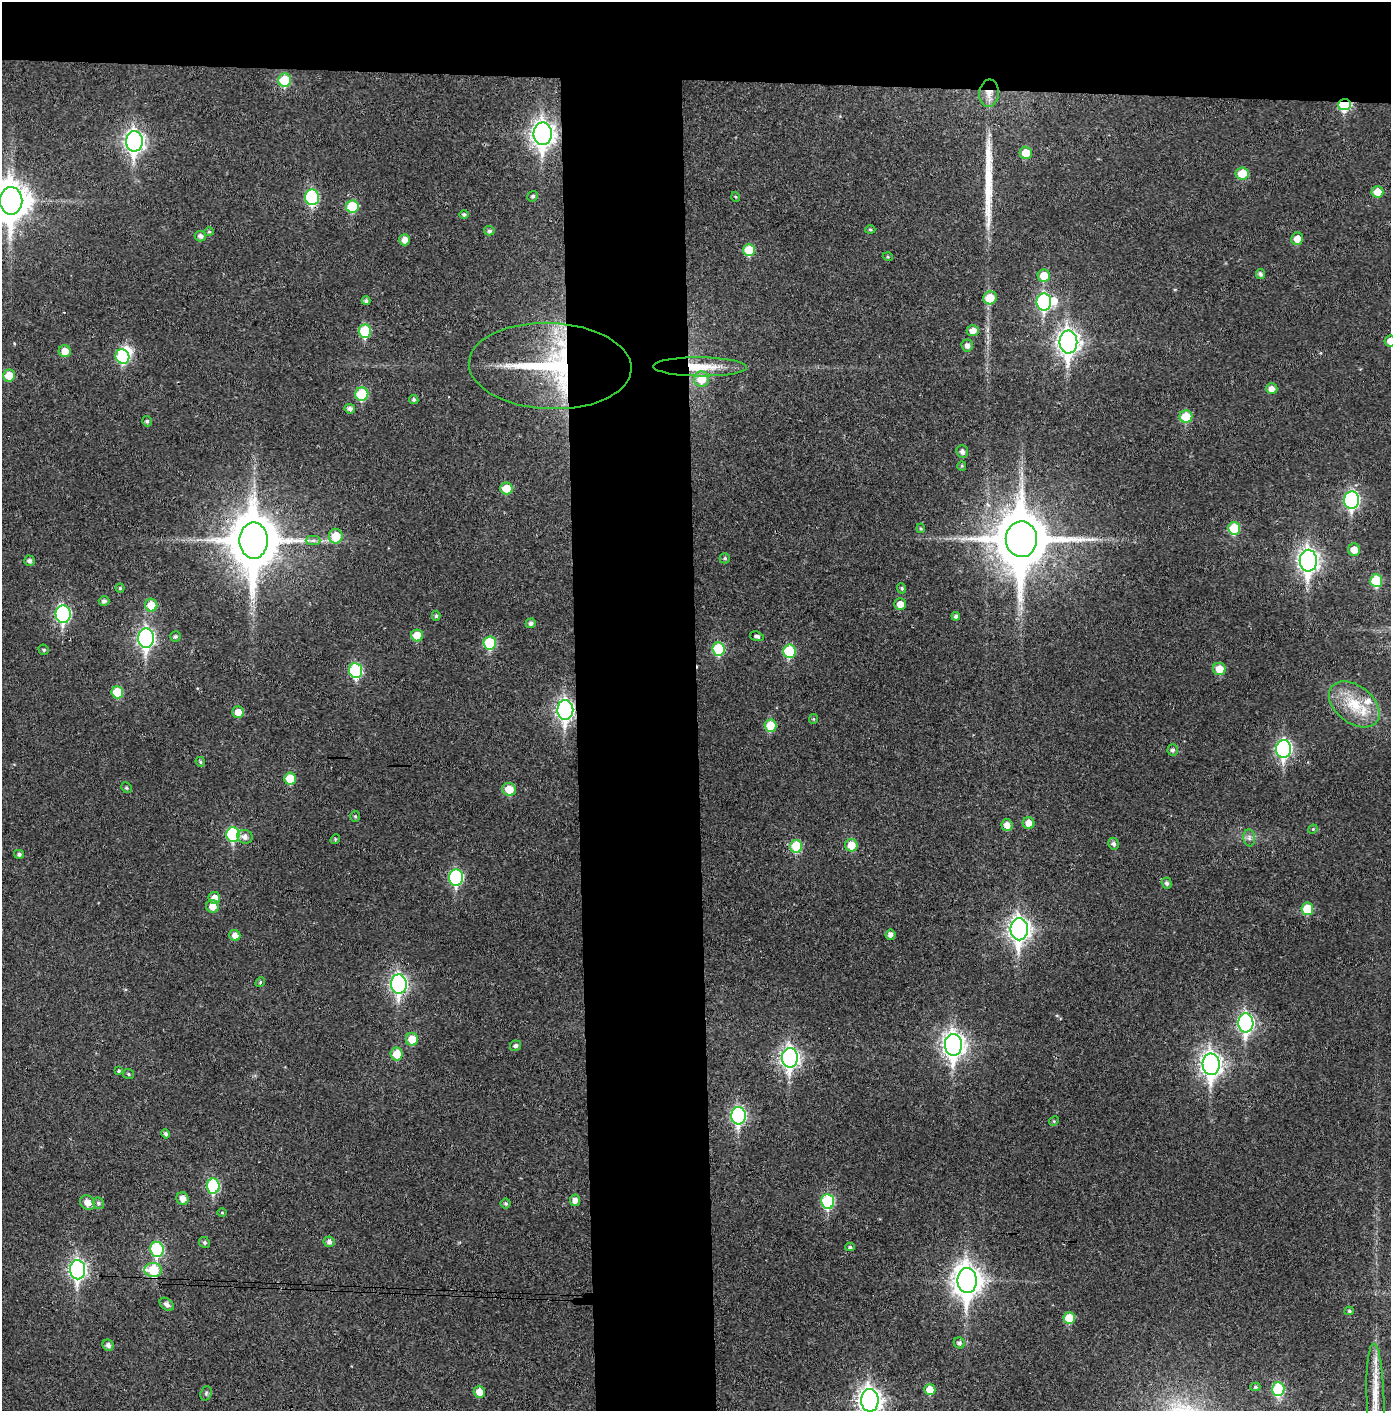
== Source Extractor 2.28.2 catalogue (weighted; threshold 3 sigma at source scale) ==
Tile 2 of 3 x 3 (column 2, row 1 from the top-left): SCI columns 1464-2852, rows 2821-4229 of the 4314 x 4236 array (HDU 1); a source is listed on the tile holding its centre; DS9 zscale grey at full resolution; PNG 1393 x 1413 px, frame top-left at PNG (2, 2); each listed source drawn as its Kron ellipse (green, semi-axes under 4 px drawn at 4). Shown black and unused: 14% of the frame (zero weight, under 3 of 4 exposures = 6% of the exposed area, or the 3 px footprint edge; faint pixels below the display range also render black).
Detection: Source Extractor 2.28.2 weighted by HDU 2 'WHT'; one run over the whole footprint, this tile lists its part. Background 0.0383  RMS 0.0055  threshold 0.0249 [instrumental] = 3 sigma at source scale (4.5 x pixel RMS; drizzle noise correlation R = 1.50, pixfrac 1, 0.05/0.05 arcsec/px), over >= 5 px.
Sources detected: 156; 2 inside a brighter object's white glare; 1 cosmic-ray / hot-pixel residue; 1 long thin detection or spike segment (spike, bleed or trail) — neither listed nor drawn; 1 inside a brighter listed object's ellipse — not listed separately; the other 151 listed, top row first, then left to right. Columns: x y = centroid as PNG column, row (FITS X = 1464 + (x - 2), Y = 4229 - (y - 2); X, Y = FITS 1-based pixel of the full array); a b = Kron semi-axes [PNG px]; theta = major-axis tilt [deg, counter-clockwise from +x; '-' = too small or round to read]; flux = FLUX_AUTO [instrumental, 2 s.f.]
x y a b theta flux
285 80 6 6 - 19
989 93 13 10 84 5.3
1345 105 6 5 - 38
543 134 11 9 -89 350
134 141 10 8 90 260
1026 153 6 6 - 9.3
1242 174 6 6 - 11
1377 192 6 5 - 6.9
533 196 5 5 - 1.1
312 197 8 7 - 52
736 197 5 3 - 0.47
11 201 14 11 89 1200
352 207 6 6 - 20
464 214 5 4 - 1.1
870 229 5 3 - 0.61
489 231 5 4 - 1.4
209 232 5 4 - 0.71
200 236 5 5 - 2
1297 239 6 6 - 6.2
405 240 5 5 - 3.6
749 250 6 6 - 16
888 257 5 3 - 0.51
1261 274 5 4 - 1.3
1044 276 6 6 - 8.8
990 298 7 6 - 11
366 301 4 4 - 1.3
1044 302 8 7 - 78
365 331 7 6 - 24
973 331 6 5 - 4.2
1390 341 6 5 - 3.5
1068 342 11 9 89 360
967 345 6 5 - 2.5
65 351 6 6 - 6
122 357 7 6 - 33
550 366 81 43 -2 86
700 367 46 9 -1 17
9 375 6 6 - 9.5
702 379 7 7 - 10
1272 389 6 5 - 3.5
362 394 7 6 - 25
414 400 5 4 - 1.1
350 409 5 4 - 1.9
1186 416 6 6 - 12
147 421 5 4 - 1.1
962 452 6 6 - 2
962 466 5 4 - 0.62
506 488 6 6 - 9.2
1351 500 8 7 - 110
921 528 5 4 - 0.65
1234 528 6 6 - 18
336 536 7 7 - 12
1021 539 18 15 89 3500
254 540 18 14 -90 2800
313 540 7 4 1 1.5
1354 550 6 6 - 5.7
725 558 5 5 - 0.93
29 561 5 5 - 1.7
1308 561 11 8 -90 300
1376 581 6 6 - 21
120 588 4 4 - 0.79
902 588 5 4 - 0.83
104 601 5 5 - 1.5
900 604 6 6 - 5.2
151 605 6 6 - 8.8
63 614 9 7 -85 92
436 616 5 4 - 0.91
956 616 4 4 - 1.2
531 623 5 5 - 1.6
417 635 6 6 - 9.8
757 636 7 4 -17 1.5
175 637 5 5 - 1.1
146 638 9 8 - 180
490 643 6 6 - 27
719 649 6 6 - 27
44 650 5 5 - 0.9
789 651 6 6 - 25
1219 669 6 6 - 8.2
356 671 7 6 - 44
117 692 6 6 - 15
1354 704 28 18 -38 20
565 710 10 8 90 200
238 712 6 6 - 5.2
813 719 5 4 - 0.62
771 726 6 6 - 14
1284 749 9 7 86 130
1173 750 5 5 - 1.4
200 762 5 4 - 0.93
290 779 6 6 - 14
126 788 6 5 - 0.9
509 789 7 6 - 9
355 816 5 4 - 0.79
1029 823 6 6 - 4.7
1007 825 6 5 - 3.7
1313 829 5 4 - 0.58
233 834 7 6 - 42
245 837 8 7 - 3
1249 838 8 6 -83 1.9
335 839 5 4 - 0.64
1113 844 6 5 - 1.5
851 845 6 6 - 9
796 846 6 6 - 19
19 854 5 4 - 1.3
456 877 8 7 - 64
1167 883 5 5 - 1.5
214 898 6 6 - 4.6
212 906 6 6 - 5.4
1307 909 6 6 - 14
1019 929 11 8 -90 320
235 935 5 5 - 3.4
890 935 5 5 - 2.3
260 982 5 4 - 0.72
399 984 9 8 - 170
1246 1023 9 7 -88 140
412 1039 6 6 - 10
953 1045 11 8 -89 370
515 1046 5 5 - 1.5
397 1054 6 6 - 9.6
790 1058 10 8 -88 230
1211 1064 11 8 -87 320
119 1071 4 3 - 1.5
129 1074 5 5 - 0.77
738 1116 9 7 -88 100
1054 1121 5 4 - 0.59
165 1134 5 4 - 1.1
213 1186 7 6 - 42
182 1199 6 6 - 4.2
575 1200 6 5 - 2.7
828 1201 7 6 - 44
87 1203 8 7 - 4.7
98 1203 6 5 - 1.2
506 1203 5 5 - 1.1
222 1212 5 3 - 0.47
204 1242 5 5 - 1.1
329 1242 5 5 - 1.9
850 1247 5 4 - 0.88
157 1249 8 6 -82 46
78 1270 9 7 -88 180
153 1270 8 7 - 22
967 1280 12 9 -88 690
167 1304 8 5 -39 2.1
1349 1311 4 4 - 0.8
1069 1318 6 5 - 13
959 1343 6 5 - 1.7
108 1345 6 5 - 2.1
1255 1387 5 4 - 0.7
1278 1389 7 6 - 31
930 1390 5 5 - 10
479 1392 6 5 - 5.4
206 1393 7 5 70 1
1375 1396 53 9 -88 14
870 1400 11 9 -88 410
Overlapping masked pixels (flux is a lower limit): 8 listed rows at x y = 989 93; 1345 105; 312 197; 550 366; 700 367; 1021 539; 254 540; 565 710
Isophote crosses this tile's border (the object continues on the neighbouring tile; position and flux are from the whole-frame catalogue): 3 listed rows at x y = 11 201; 1390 341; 870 1400